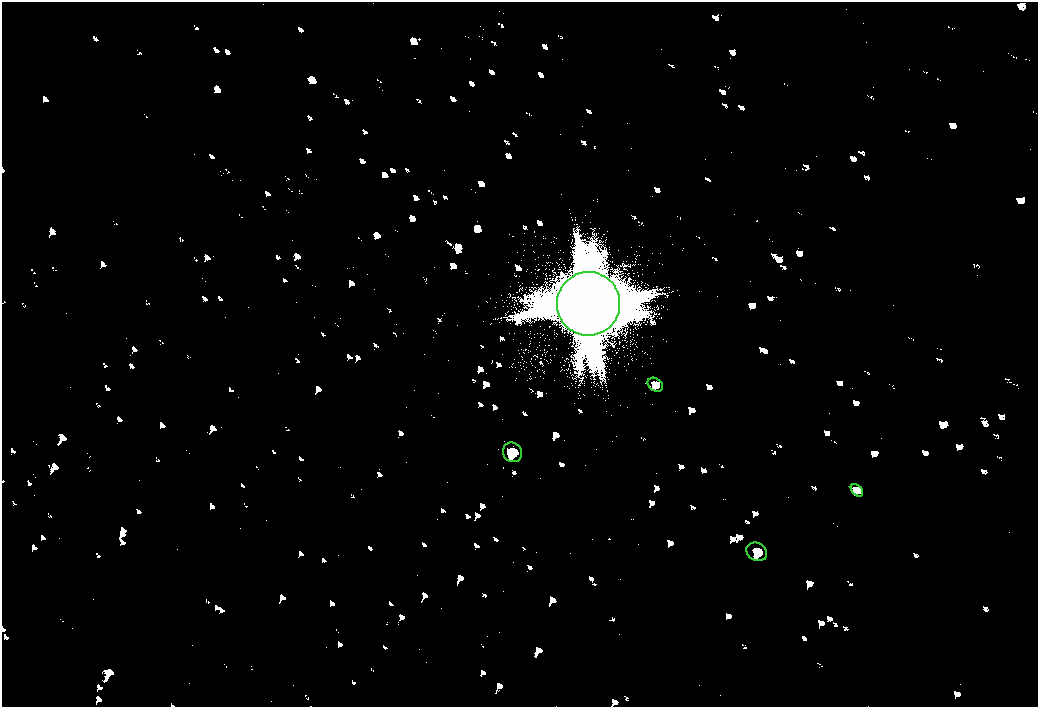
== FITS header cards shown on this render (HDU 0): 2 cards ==
NAXIS1  =                 2072
NAXIS2  =                 1410

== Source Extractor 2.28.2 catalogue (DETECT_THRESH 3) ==
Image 2072 x 1410 px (HDU 0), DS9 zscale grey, zoomed out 1/2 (1 PNG px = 2 x 2 image px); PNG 1040 x 709 px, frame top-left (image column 1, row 1410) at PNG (2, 2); each listed source drawn as its Kron ellipse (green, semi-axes under 4 px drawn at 4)
Background 80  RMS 28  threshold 83.2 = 3 sigma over >= 5 px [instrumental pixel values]
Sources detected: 5; all 5 listed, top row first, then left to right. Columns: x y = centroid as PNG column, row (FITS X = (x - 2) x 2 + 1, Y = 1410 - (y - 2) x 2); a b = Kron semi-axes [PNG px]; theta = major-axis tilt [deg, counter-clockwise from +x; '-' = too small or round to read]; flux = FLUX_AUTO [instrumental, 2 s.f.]
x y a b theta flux
588 304 32 31 - 440000
655 385 8 6 -37 17000
513 452 10 9 - 34000
857 490 7 5 -47 13000
757 552 11 8 -30 35000